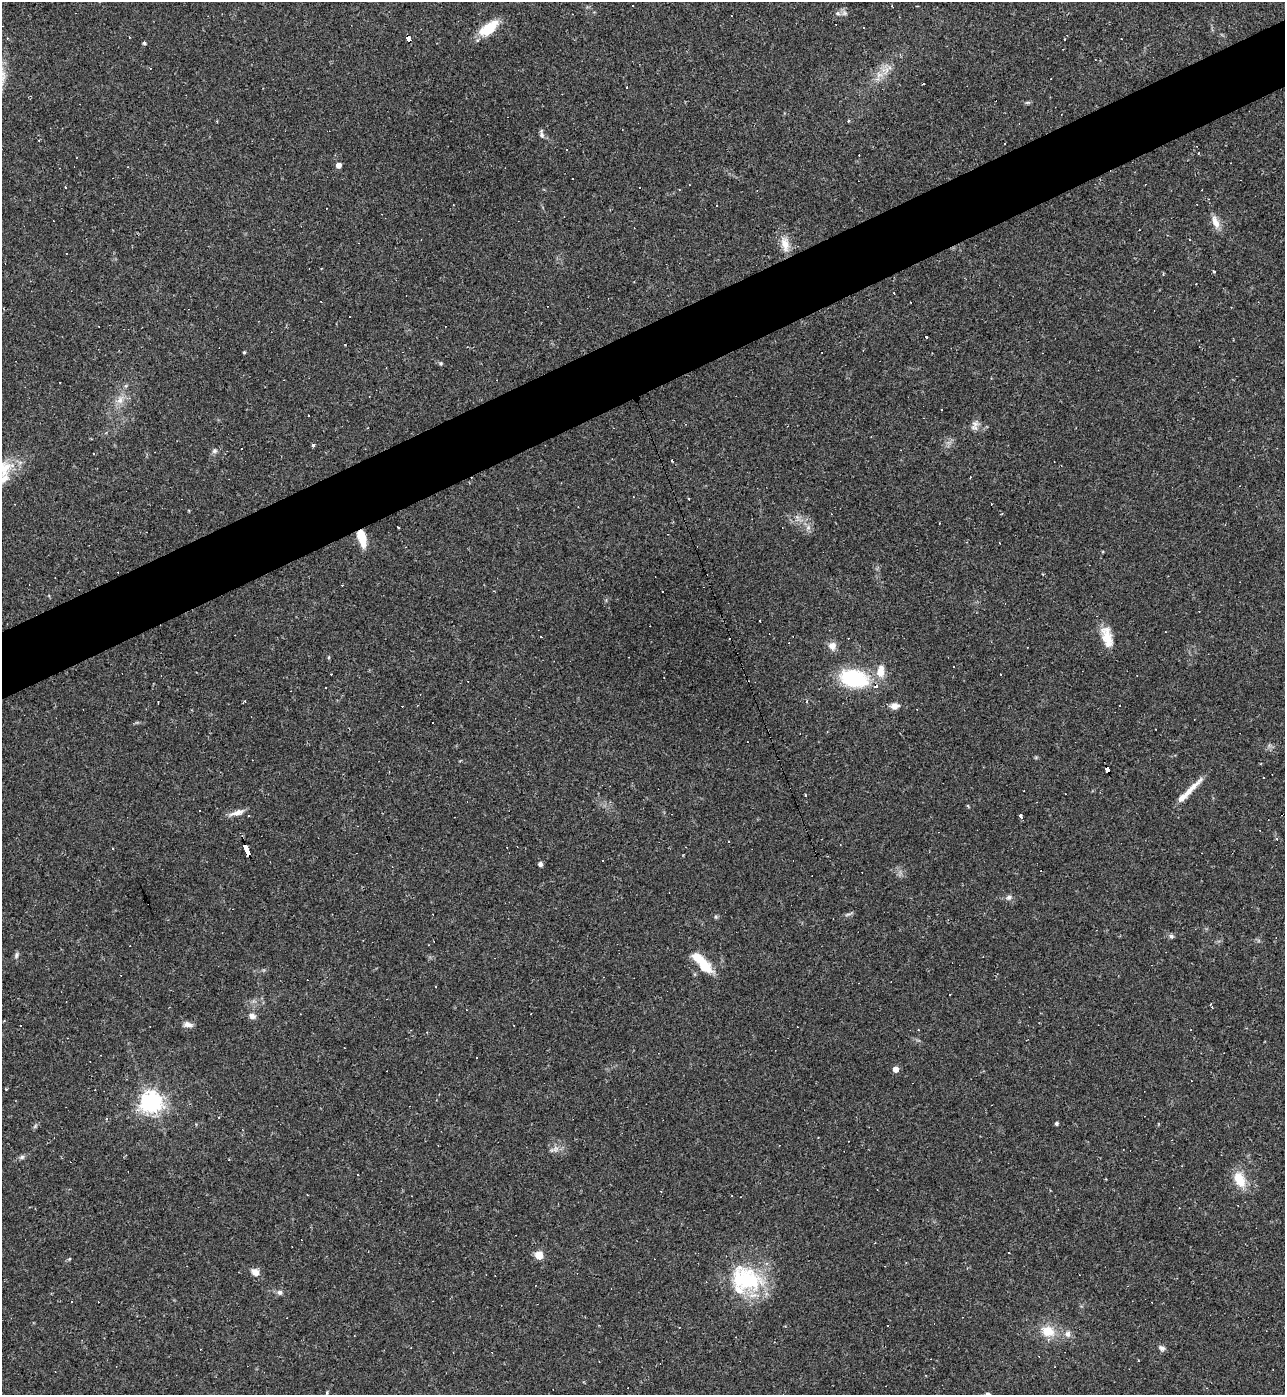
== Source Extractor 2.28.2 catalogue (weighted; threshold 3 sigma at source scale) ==
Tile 10 of 4 x 4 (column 2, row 3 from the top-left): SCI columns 1433-2715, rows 1394-2786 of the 5561 x 5573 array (HDU 1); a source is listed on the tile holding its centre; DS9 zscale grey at full resolution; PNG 1287 x 1397 px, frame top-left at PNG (2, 2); no overlay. Shown black and unused: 5% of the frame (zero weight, under 2 of 3 exposures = <1% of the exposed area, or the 3 px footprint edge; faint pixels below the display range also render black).
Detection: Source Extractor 2.28.2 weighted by HDU 2 'WHT'; one run over the whole footprint, this tile lists its part. Background 0.0322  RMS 0.0048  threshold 0.0218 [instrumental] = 3 sigma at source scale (4.5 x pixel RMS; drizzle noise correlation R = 1.50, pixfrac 1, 0.05/0.05 arcsec/px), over >= 5 px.
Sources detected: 147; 1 inside a brighter object's white glare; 56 cosmic-ray / hot-pixel residue — not listed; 5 inside a brighter listed object's ellipse — not listed separately; the other 85 listed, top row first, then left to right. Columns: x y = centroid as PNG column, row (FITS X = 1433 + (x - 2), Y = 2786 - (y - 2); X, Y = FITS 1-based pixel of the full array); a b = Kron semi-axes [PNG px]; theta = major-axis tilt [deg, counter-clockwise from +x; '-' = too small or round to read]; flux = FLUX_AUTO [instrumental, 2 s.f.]
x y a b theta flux
633 5 3 2 - 0.38
845 13 7 6 - 1.3
488 28 23 11 36 13
864 28 3 2 - 0.3
408 39 6 4 -62 43
144 43 4 3 - 0.97
879 74 10 5 -23 2.3
924 83 3 2 - 1
627 87 4 2 - 0.5
848 121 4 3 - 0.61
542 134 12 5 -85 1.3
39 140 3 2 - 0.65
567 149 3 2 - 0.45
339 165 4 4 - 3.5
65 187 3 3 - 0.98
1215 222 20 8 -68 4.2
1189 240 3 2 - 0.39
785 244 20 10 -78 6.2
1214 272 3 2 - 0.62
350 317 3 3 - 1.1
926 337 3 3 - 0.95
244 352 3 3 - 0.62
441 363 6 5 - 0.73
120 400 11 7 67 3.2
942 409 3 2 - 0.42
975 424 10 9 - 2.4
313 445 4 3 - 0.98
214 451 8 7 - 1.3
672 460 3 2 - 1
4 478 35 19 44 13
689 499 3 2 - 0.63
189 511 3 2 - 0.5
398 527 3 2 - 1
808 527 7 6 - 1.5
362 538 18 8 -76 10
999 543 3 2 - 0.28
760 621 2 2 - 0.35
541 636 3 3 - 1.4
1107 637 25 12 -82 8.4
832 646 10 10 - 3.1
881 671 16 10 85 5.8
1001 674 3 2 - 0.27
854 679 27 16 -11 39
325 688 2 2 - 0.37
245 701 4 3 - 0.43
806 701 4 3 - 0.49
895 706 11 8 7 2.8
432 722 3 3 - 5.7
1107 770 6 4 -71 47
1191 789 40 6 45 6.5
805 795 3 3 - 1.8
968 806 5 3 - 0.42
237 813 21 6 15 3.6
1021 816 4 3 - 2.2
1277 839 4 4 - 0.65
246 851 11 3 -67 80
602 860 2 2 - 0.45
540 864 5 4 - 1.6
1009 897 7 7 - 1.6
847 914 10 3 21 0.9
1171 936 7 6 - 1
16 955 9 5 84 1.1
704 966 22 15 -42 11
252 1016 9 7 -32 2.1
188 1025 12 7 -9 2.3
895 1069 4 4 - 4.9
151 1102 7 7 - 320
219 1117 3 2 - 0.31
1056 1123 3 3 - 1.1
818 1137 2 2 - 0.33
556 1148 8 8 - 2.1
22 1157 8 6 17 1.1
1239 1179 23 13 -61 9.3
661 1191 3 2 - 0.5
307 1194 3 2 - 0.38
539 1255 5 5 - 18
69 1259 5 4 - 0.53
255 1272 10 8 -40 3.4
747 1281 41 34 -29 37
280 1292 7 7 - 1.4
1048 1331 17 13 -22 9.2
1068 1334 9 7 86 2.2
1162 1348 9 6 -33 1.4
1207 1388 3 2 - 0.29
327 1394 12 4 80 0.95
Overlapping masked pixels (flux is a lower limit): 4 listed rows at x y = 408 39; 362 538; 1107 770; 246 851
Isophote crosses this tile's border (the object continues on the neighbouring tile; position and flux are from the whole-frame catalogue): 2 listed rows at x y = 4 478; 327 1394